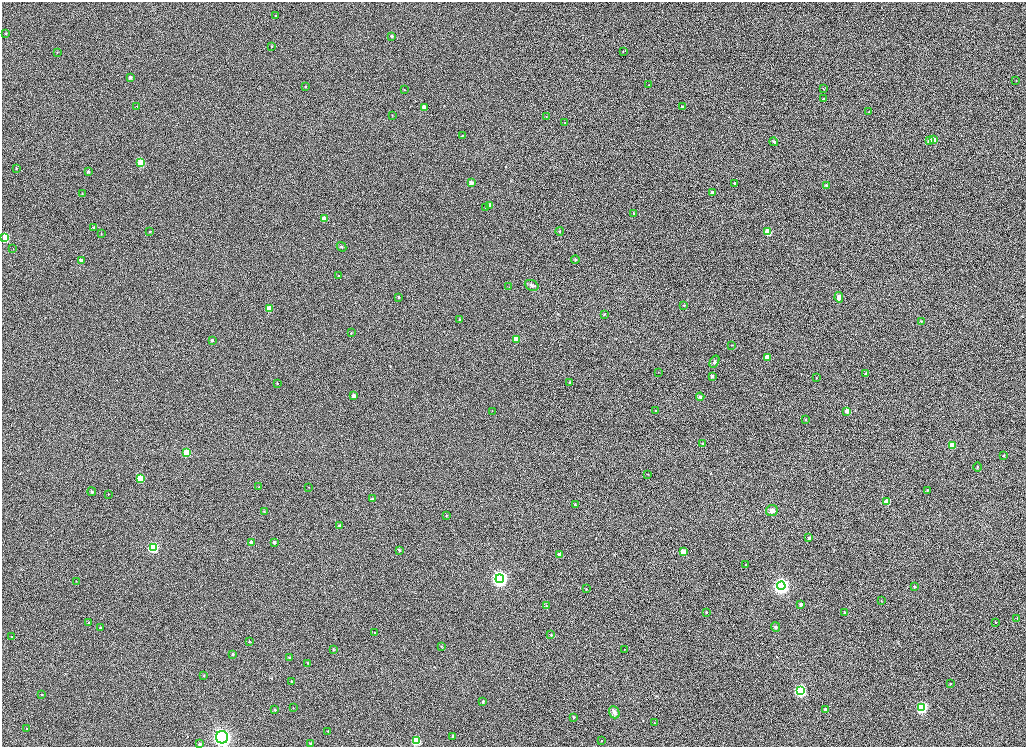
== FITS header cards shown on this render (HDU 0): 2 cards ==
NAXIS1  =                 2048
NAXIS2  =                 1489

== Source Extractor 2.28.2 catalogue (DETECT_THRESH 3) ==
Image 2048 x 1489 px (HDU 0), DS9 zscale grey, zoomed out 1/2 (1 PNG px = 2 x 2 image px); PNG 1028 x 749 px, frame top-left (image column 1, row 1489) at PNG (2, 2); each listed source drawn as its Kron ellipse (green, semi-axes under 4 px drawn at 4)
Background 1090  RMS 5.7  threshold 17.2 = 3 sigma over >= 5 px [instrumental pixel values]
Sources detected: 148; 1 cannot appear on this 1/2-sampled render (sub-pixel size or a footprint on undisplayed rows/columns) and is neither listed nor drawn; the other 147 listed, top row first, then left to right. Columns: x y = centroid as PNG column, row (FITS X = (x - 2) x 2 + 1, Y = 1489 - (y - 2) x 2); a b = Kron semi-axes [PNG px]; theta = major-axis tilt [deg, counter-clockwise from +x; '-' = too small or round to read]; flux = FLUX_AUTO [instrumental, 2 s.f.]
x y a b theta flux
276 16 2 2 - 2000
6 33 3 2 - 750
392 36 2 2 - 2600
272 46 3 2 - 860
623 51 4 2 - 780
57 52 3 2 - 600
130 77 3 3 - 4400
1016 81 2 2 - 560
649 85 3 2 - 480
305 86 2 2 - 1400
823 89 3 2 - 650
404 90 2 2 - 470
824 99 3 2 - 1800
137 106 2 2 - 910
682 107 3 3 - 2400
424 108 3 3 - 8500
869 112 2 2 - 580
392 115 3 2 - 480
546 117 3 3 - 740
565 122 2 2 - 470
462 136 3 2 - 550
934 140 3 3 - 13000
929 141 3 3 - 7200
774 142 4 4 - 2100
141 163 3 3 - 53000
16 168 3 3 - 1100
88 172 3 2 - 2500
471 183 3 3 - 11000
735 183 3 3 - 2200
826 186 3 3 - 2700
712 192 3 2 - 3000
82 193 2 2 - 600
490 205 3 3 - 12000
486 207 3 3 - 2800
633 213 2 2 - 1200
324 219 3 3 - 21000
94 227 3 3 - 1600
560 231 4 3 - 1100
150 232 3 3 - 1400
768 232 3 3 - 40000
101 234 3 3 - 930
4 238 3 3 - 130000
341 247 5 4 - 1400
13 249 3 2 - 410
575 259 4 4 - 1300
81 260 3 3 - 6500
338 276 3 2 - 930
532 285 7 5 -21 4000
509 287 3 2 - 480
399 297 3 3 - 1600
839 297 5 4 - 3800
684 305 3 3 - 970
269 309 3 3 - 21000
604 314 4 2 - 810
460 320 3 3 - 1900
921 321 3 3 - 880
351 333 3 2 - 790
516 339 3 3 - 21000
212 340 2 2 - 1800
732 345 2 2 - 660
767 357 3 3 - 18000
714 362 6 4 58 1800
658 372 2 1 - 360
866 373 3 3 - 2200
712 376 2 2 - 2700
816 378 2 2 - 410
277 383 2 2 - 1000
570 383 4 3 - 1200
353 396 3 3 - 8600
700 397 4 3 - 2200
492 411 2 2 - 420
655 411 2 1 - 430
847 411 3 3 - 9500
805 420 4 3 - 850
702 444 2 2 - 1600
952 445 3 3 - 35000
187 453 3 3 - 56000
1004 455 2 2 - 760
977 467 4 3 - 1100
648 474 3 2 - 390
140 479 4 3 - 56000
259 487 3 2 - 380
309 487 2 2 - 440
927 490 3 2 - 580
92 492 4 4 - 1200
108 494 2 1 - 410
372 499 2 2 - 1600
887 502 3 3 - 21000
575 505 4 2 - 670
264 511 3 2 - 610
772 511 6 5 - 7300
446 515 3 2 - 810
339 525 3 3 - 990
809 538 2 2 - 1800
251 542 3 2 - 5300
274 542 3 2 - 4900
153 547 4 3 - 140000
399 550 2 2 - 2000
683 552 3 3 - 24000
559 555 3 2 - 7600
746 565 2 2 - 780
500 579 4 4 - 620000
76 581 3 2 - 460
781 586 4 4 - 650000
914 587 2 2 - 1400
586 589 2 2 - 710
881 601 2 1 - 340
800 605 3 2 - 3100
546 606 4 3 - 1000
706 612 2 2 - 1200
845 613 3 2 - 850
1017 618 3 2 - 660
995 622 2 2 - 690
89 623 2 2 - 1100
775 627 5 4 - 2200
100 628 2 2 - 1400
374 632 2 1 - 360
551 635 3 3 - 740
12 637 2 2 - 650
249 641 3 3 - 780
441 646 3 3 - 580
624 649 2 2 - 430
333 650 3 2 - 730
233 654 3 2 - 2400
289 658 4 3 - 960
308 663 2 2 - 700
204 676 2 2 - 400
291 681 2 2 - 1600
950 684 2 2 - 960
800 691 4 4 - 260000
42 694 2 2 - 630
483 702 3 2 - 2300
922 707 4 3 - 200000
293 708 2 2 - 520
825 709 2 2 - 3700
275 710 3 2 - 1100
614 712 6 5 - 4700
574 717 3 3 - 860
654 723 3 3 - 770
26 729 2 2 - 390
328 731 2 2 - 1000
453 736 2 2 - 2000
222 737 6 6 - 470000
602 740 2 2 - 490
416 741 3 3 - 84000
200 744 2 2 - 3400
311 744 2 2 - 4100
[1 sub-pixel or undisplayed-footprint detection neither listed nor drawn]